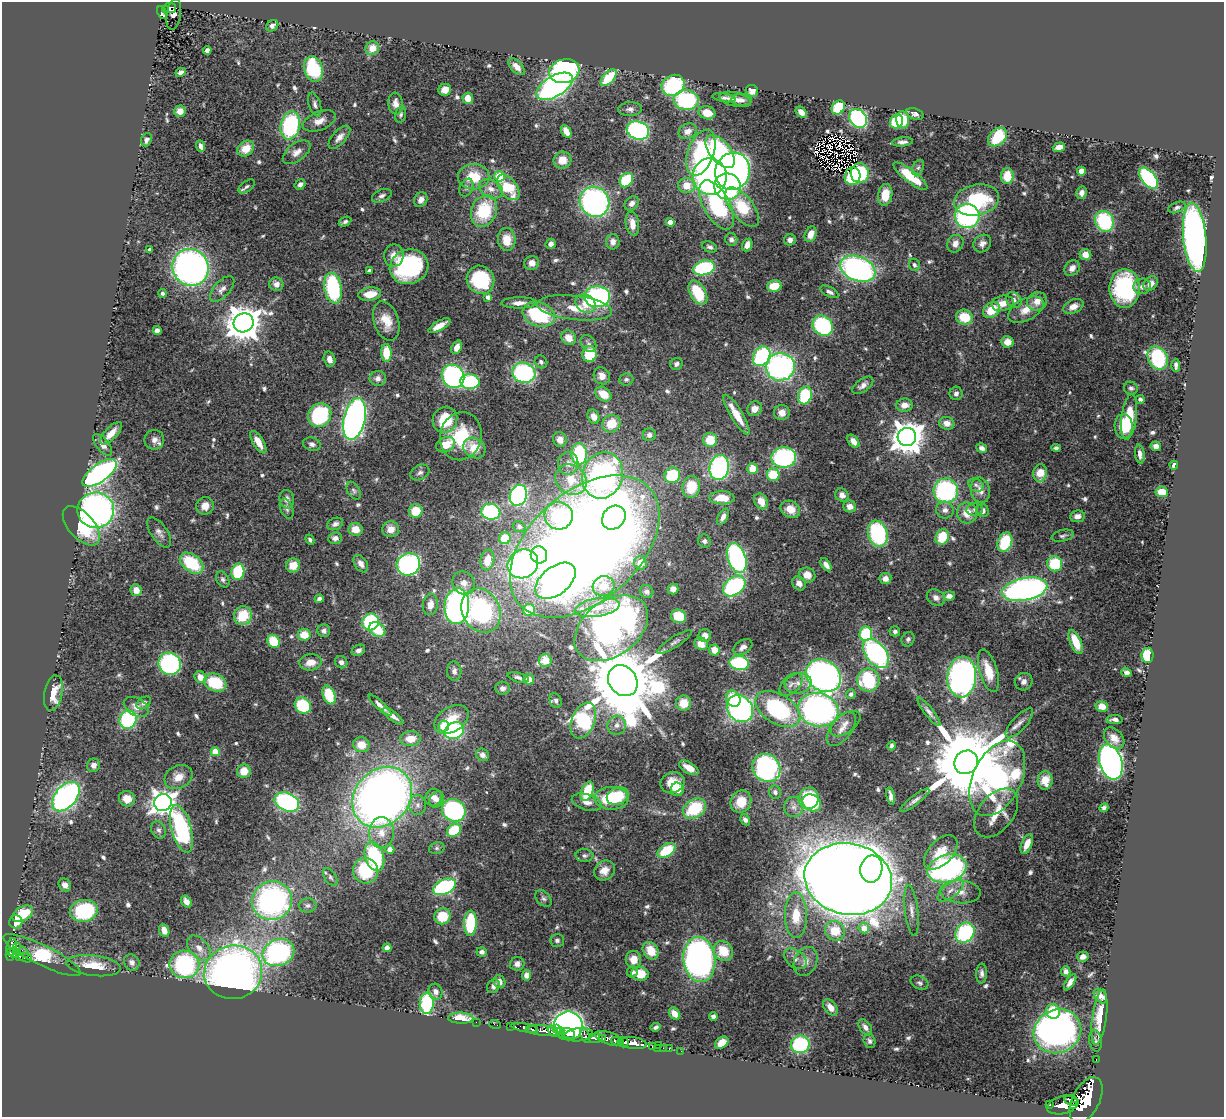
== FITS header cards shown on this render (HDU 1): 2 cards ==
NAXIS1  =                 1222
NAXIS2  =                 1115

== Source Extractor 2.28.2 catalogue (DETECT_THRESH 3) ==
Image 1222 x 1115 px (HDU 1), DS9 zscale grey, 1 PNG px = 1 image px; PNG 1226 x 1119 px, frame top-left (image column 1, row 1115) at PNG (2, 2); each listed source drawn as its Kron ellipse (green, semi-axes under 4 px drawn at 4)
Background 0.788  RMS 0.025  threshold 0.076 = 3 sigma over >= 5 px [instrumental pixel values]
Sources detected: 648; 2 with non-positive FLUX_AUTO (blend fragments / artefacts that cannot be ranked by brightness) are neither listed nor drawn; of the other 646, the 500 brightest by FLUX_AUTO listed and drawn (146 fainter detections omitted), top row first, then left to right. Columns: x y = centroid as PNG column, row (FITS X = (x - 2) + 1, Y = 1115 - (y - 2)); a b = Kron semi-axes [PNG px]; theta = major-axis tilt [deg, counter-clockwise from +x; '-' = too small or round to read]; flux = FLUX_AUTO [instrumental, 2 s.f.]
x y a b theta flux
170 8 6 5 - 110
166 10 4 3 - 53
162 13 6 4 -64 75
174 14 16 7 81 17
272 26 6 5 - 7
372 48 7 6 - 22
207 50 4 4 - 7.1
517 67 10 5 -47 12
313 69 13 9 -71 120
564 71 15 11 15 410
181 72 5 4 - 5.8
609 78 10 5 47 74
673 85 12 10 33 160
554 86 20 10 31 510
445 90 6 6 - 15
752 91 6 5 - 9.4
468 98 5 5 - 20
724 98 11 4 -10 5.4
735 99 16 7 -14 12
686 100 12 10 -6 160
742 100 10 6 -3 7.2
315 104 12 6 -73 6.8
396 104 11 7 -85 13
838 107 7 6 - 88
630 109 12 7 3 7.6
180 111 6 5 - 13
801 112 6 4 -43 10
707 113 8 6 -14 24
401 114 8 5 74 4
915 114 9 5 -20 5.7
858 118 10 8 -48 240
903 120 8 6 -85 43
319 121 17 9 21 18
896 122 7 6 - 76
290 125 14 9 78 190
638 130 11 9 -18 340
566 131 7 4 -60 18
688 131 9 7 27 12
339 137 14 6 48 12
998 137 11 8 44 100
146 140 7 5 70 7.3
903 142 10 4 5 6.9
201 146 6 4 -71 6.5
1059 147 6 4 17 15
246 148 9 7 39 24
720 151 19 10 -51 200
297 152 16 9 37 13
701 153 24 13 70 190
562 160 9 8 - 21
918 168 8 5 62 4.4
733 171 19 17 67 640
1081 171 4 4 - 27
860 173 10 9 - 110
499 176 5 5 - 120
710 176 18 17 - 580
852 176 9 8 - 52
910 176 21 6 -38 58
1007 176 8 6 88 41
474 177 16 12 1 47
1148 178 12 7 -50 210
626 180 8 6 52 100
300 184 6 4 35 7
687 186 8 7 - 29
727 186 14 13 - 230
247 187 9 5 39 4.6
508 187 15 8 -52 77
466 188 9 6 65 5.5
491 189 12 9 -27 15
1081 193 6 5 - 9.7
885 195 11 7 82 35
382 196 10 6 24 6.1
421 200 8 6 59 11
977 200 23 15 12 140
595 202 15 14 - 450
632 203 8 6 45 9.2
717 205 27 13 -61 190
742 207 23 11 -51 74
1177 207 9 5 21 4.8
484 211 16 12 68 92
967 216 12 12 - 310
1104 221 10 9 - 130
345 222 7 4 26 4
670 222 4 4 - 20
632 224 12 6 -81 18
811 234 8 5 71 19
1195 237 34 11 -84 920
507 239 11 9 -85 28
731 239 6 6 - 6.1
790 240 6 6 - 9
613 242 8 6 87 9.8
982 243 9 8 - 9
551 244 5 5 - 7.3
955 244 9 8 - 13
747 245 6 5 - 14
710 247 8 5 -23 4.8
150 250 4 4 - 8.8
394 255 11 10 - 15
1085 255 6 5 - 19
532 263 7 7 - 11
914 265 6 5 - 4.2
191 267 19 18 - 750
409 267 19 17 18 230
704 268 11 7 15 170
1072 268 8 7 - 10
858 269 18 12 -22 480
370 271 4 4 - 8.7
480 280 14 13 - 130
276 284 7 7 - 11
1151 284 8 6 46 12
774 286 7 5 14 36
1142 286 9 7 16 8.3
333 288 15 8 -80 170
1125 288 19 15 -90 220
222 289 16 8 47 13
829 292 10 5 -28 6.5
163 293 4 4 - 4.6
698 293 13 7 -59 68
370 294 11 6 9 30
488 297 4 4 - 8.1
597 297 13 10 3 310
1014 300 8 7 - 7.9
1037 301 10 9 - 17
519 303 18 5 1 14
586 303 10 8 -33 18
1003 303 11 7 13 18
1073 306 10 6 26 16
574 308 38 12 -7 45
991 310 9 7 38 41
1026 310 19 11 28 26
539 314 16 12 -19 130
964 317 8 7 - 46
386 321 20 12 -72 32
243 323 10 9 - 3900
439 326 12 4 30 17
823 326 11 9 -47 210
157 331 4 4 - 9
569 338 8 7 - 20
1007 342 6 5 - 20
588 344 9 7 -50 6.2
457 347 7 5 68 13
386 353 9 5 -87 50
589 354 8 7 - 54
762 356 10 8 58 210
1158 358 12 9 -62 150
329 359 7 5 -75 11
541 362 7 6 - 4.6
676 364 6 6 - 5.6
1176 365 6 3 -88 5.3
780 367 14 13 - 390
524 373 12 10 -18 300
453 376 12 11 - 340
602 376 9 7 -55 14
378 378 8 7 - 8.9
626 379 7 6 - 4.1
470 382 9 7 -6 150
863 385 12 6 36 9.5
1131 388 7 6 - 4.7
956 393 7 6 - 6.5
603 394 9 6 -37 29
805 395 9 6 74 110
1140 399 4 4 - 4
904 405 8 6 5 14
754 409 7 7 - 13
782 413 8 7 - 15
320 415 12 11 - 160
736 415 23 6 -58 34
594 417 7 5 -65 13
1129 417 23 7 82 81
354 419 21 11 77 790
445 420 13 12 - 60
947 423 8 6 -13 12
611 424 9 8 - 38
1124 426 12 9 -87 36
111 433 14 6 47 18
649 435 6 6 - 7.7
461 436 24 20 76 88
907 437 9 9 - 3200
154 440 10 9 - 11
560 440 7 6 - 14
710 440 7 7 - 40
853 441 7 5 -52 12
258 442 13 5 -59 21
312 444 9 6 -17 6.3
103 445 13 6 -51 10
446 445 10 7 22 33
1156 446 5 4 - 9
474 448 12 9 -33 37
982 448 5 4 - 7.6
1056 448 4 4 - 4.3
579 454 11 8 -89 130
1140 454 9 5 -82 8.8
784 457 12 10 9 230
568 463 11 10 - 14
1174 465 4 3 - 15
719 467 12 9 79 320
753 469 5 5 - 43
420 472 10 7 30 6.5
99 473 20 9 36 500
1040 473 9 7 83 29
603 475 23 20 73 560
672 475 8 7 - 83
773 475 6 6 - 61
571 480 16 14 -40 39
976 485 8 6 -30 4.9
691 487 11 8 79 47
980 490 13 9 -77 16
354 491 9 6 -60 4.6
946 491 12 12 - 240
1162 492 6 5 - 29
518 495 10 8 69 320
842 495 7 6 - 9.6
722 498 12 6 -1 33
287 499 9 7 -78 9.7
761 501 8 6 -57 23
205 506 9 8 - 18
850 506 6 6 - 13
287 509 10 6 -69 5.5
790 509 10 8 -28 22
96 510 18 17 - 650
945 510 9 8 - 9.3
975 510 8 6 -3 5.1
416 511 7 6 - 44
983 511 6 6 - 8.5
491 512 9 8 - 180
967 513 10 10 - 23
559 516 14 13 - 130
1077 516 7 5 6 9.7
723 517 9 5 62 8.4
614 518 13 11 46 190
335 524 8 6 23 6.5
81 526 24 13 -48 72
519 527 6 5 - 4
355 529 7 6 - 22
391 529 8 8 - 19
159 532 17 8 -56 11
878 534 13 9 -74 180
1063 536 11 5 14 4.8
942 537 8 6 67 48
335 538 7 6 - 7
505 538 6 5 - 46
310 540 5 4 - 4
704 541 7 6 - 5.1
1005 542 10 7 69 81
585 546 87 54 42 3200
539 555 8 8 - 74
737 558 15 9 -71 350
487 560 10 7 80 24
192 563 13 8 -37 90
640 563 6 6 - 16
361 564 9 6 -57 10
408 564 12 11 - 340
523 564 16 14 31 440
1055 564 8 7 - 73
293 565 7 7 - 24
826 565 7 4 -55 9.6
238 572 8 6 78 87
807 575 8 7 - 17
223 579 8 6 -59 5.5
885 579 6 5 - 12
555 581 23 14 39 490
464 583 12 10 -49 15
799 583 7 6 - 11
604 586 11 10 - 20
734 586 12 8 38 190
673 589 5 5 - 9.1
1025 589 23 11 11 640
136 590 6 5 - 16
647 592 7 6 - 5.4
949 596 6 4 6 8.4
936 598 10 7 -34 7.9
319 599 4 4 - 6.4
430 605 11 7 83 16
457 606 18 12 86 710
597 607 22 9 9 29
529 610 6 5 - 45
481 611 23 18 -62 230
243 616 9 9 - 56
678 616 7 6 - 53
370 622 8 8 - 130
611 628 41 27 37 600
377 629 8 6 -35 67
324 631 6 6 - 6.2
895 631 5 5 - 4.8
866 634 7 6 - 100
304 635 6 6 - 32
705 636 6 6 - 11
908 639 7 6 - 4.8
273 641 7 6 - 67
675 642 20 5 32 7.3
1076 642 13 5 -67 36
701 644 7 6 - 19
743 647 10 6 33 8.3
358 650 7 5 29 6.8
714 650 5 5 - 17
876 653 17 10 -52 320
1148 655 8 6 87 60
545 661 6 6 - 16
310 662 11 8 7 19
341 662 6 6 - 6.3
739 663 10 7 -10 120
170 664 11 11 - 240
454 671 9 7 -86 8.3
988 671 22 9 -73 43
1126 672 5 4 - 7.4
823 676 18 15 -35 720
200 677 6 5 - 21
518 677 11 4 -15 5.2
962 677 20 14 85 610
529 679 5 5 - 18
868 680 11 11 - 110
623 681 16 13 -51 25000
1024 682 9 8 - 11
215 683 11 8 -21 73
798 683 13 10 12 17
791 684 14 8 44 10
503 688 7 6 - 5.8
53 693 18 9 79 35
851 694 5 5 - 7.3
329 695 10 6 -71 61
733 699 8 7 - 40
556 701 8 5 -64 4.2
144 703 8 5 34 5.8
683 703 8 7 - 31
303 705 9 7 -45 94
380 705 15 4 -42 11
1102 706 6 5 - 17
136 707 13 8 -30 15
740 709 14 12 -50 480
778 709 25 14 -31 210
818 710 20 16 -14 590
929 712 17 4 -52 8
393 716 12 4 -37 12
451 719 18 12 33 39
128 720 9 8 - 170
1115 720 8 3 1 6.6
583 721 19 11 68 220
1019 723 18 7 47 12
845 724 17 9 36 13
617 725 9 9 - 12
444 726 5 5 - 87
841 729 20 10 53 19
454 731 10 8 28 180
1114 738 12 8 -50 14
410 739 10 7 1 27
361 745 8 7 - 25
891 746 4 3 - 4.6
215 752 4 4 - 52
482 755 7 6 - 8.4
966 762 12 11 - 29000
1111 762 18 11 -73 940
94 765 7 6 - 8.6
689 768 11 5 -30 20
766 768 15 13 -43 340
244 771 7 7 - 30
178 777 14 11 28 21
997 778 40 24 64 480
1045 780 9 7 88 17
673 783 12 10 24 28
677 789 7 6 - 40
587 791 10 5 68 72
775 792 7 6 - 5
618 796 11 8 22 49
891 796 9 4 -77 7.2
66 797 17 10 50 530
382 797 33 27 48 1500
433 797 9 8 - 11
611 798 17 11 0 97
809 798 11 10 - 120
127 799 8 7 - 22
436 799 8 7 - 8.5
915 800 18 4 38 7.5
163 802 9 8 - 1500
287 802 13 9 -23 280
587 802 15 8 -15 13
741 802 11 10 - 36
812 803 10 8 -33 73
418 805 10 8 -90 9
794 807 10 9 - 10
1104 808 4 4 - 4.6
694 809 12 9 33 94
454 810 12 10 -33 240
996 813 28 17 52 34
745 820 6 4 -58 6.9
181 829 24 10 -74 220
159 830 9 7 -63 6
454 830 8 6 38 78
381 833 15 12 86 24
1027 844 10 5 67 16
437 848 8 6 13 4.4
390 849 4 4 - 15
666 851 10 6 30 68
941 852 21 12 46 34
584 855 9 6 -3 4.9
374 857 15 9 -72 140
871 869 14 11 80 280
947 869 20 13 16 410
366 871 13 12 - 88
604 871 11 9 40 16
330 877 10 5 -56 4.5
848 879 44 35 -11 6400
65 885 7 6 - 12
444 887 12 7 25 260
950 890 15 7 38 15
960 892 20 11 -4 26
543 898 10 6 -50 5
272 901 20 19 - 450
186 902 6 4 -57 12
308 905 8 7 - 5.3
84 911 14 11 11 140
912 911 25 6 -83 14
23 914 11 7 30 63
796 915 23 11 -90 45
442 916 8 8 - 52
16 922 7 6 - 17
470 923 13 6 87 130
864 928 5 5 - 24
164 930 6 5 - 14
835 931 10 9 - 42
965 933 10 9 - 180
557 940 7 6 - 4.5
12 947 9 5 79 180
17 948 4 3 - 64
199 948 15 9 -48 18
387 948 4 4 - 18
651 951 9 7 -57 33
723 951 10 9 - 45
14 952 5 4 - 280
23 952 6 2 -57 36
482 952 5 4 - 7.5
278 953 16 13 22 320
10 954 6 3 89 280
42 955 43 10 -26 160
19 957 4 3 - 130
1083 957 6 5 - 11
25 958 7 3 -15 150
633 959 8 8 - 23
699 959 23 16 -85 630
795 959 13 8 -38 12
806 961 15 11 64 16
132 962 8 7 - 7.2
184 964 15 14 - 220
517 964 7 7 - 8.2
93 966 27 10 -7 42
1066 971 5 4 - 7.3
233 972 29 27 13 1100
632 972 6 5 - 5.4
982 973 10 5 87 7.4
640 974 9 7 -10 37
526 975 5 4 - 11
499 982 7 6 - 8.9
1070 982 9 4 57 9
919 983 9 6 -26 5
493 986 7 6 - 7.1
435 992 8 6 -66 9.5
1100 996 8 5 -52 11
427 1003 11 7 87 130
830 1007 9 6 -52 14
1053 1011 7 6 - 50
675 1014 7 5 -51 17
713 1016 4 4 - 5.3
1099 1017 28 7 82 28
461 1018 12 5 -1 38
476 1022 2 2 - 6.1
495 1024 6 2 -19 12
568 1026 14 14 - 400
511 1027 3 2 - 21
655 1027 5 3 - 4.6
865 1027 9 5 -55 7.5
524 1028 13 3 -11 220
556 1028 2 2 - 180
533 1030 5 3 - 200
544 1031 19 5 -4 780
552 1031 6 3 -58 440
1057 1031 24 21 26 790
561 1032 5 3 - 650
568 1033 8 4 -21 1300
578 1035 15 6 6 870
585 1035 8 3 -68 300
595 1038 7 4 6 450
609 1038 15 6 -19 350
603 1039 4 3 - 140
616 1041 5 3 - 330
869 1041 7 6 - 4.8
1095 1041 11 6 -82 5.7
623 1042 5 5 - 510
633 1043 13 6 -8 1300
722 1043 7 5 39 25
800 1044 9 8 - 150
658 1045 3 2 - 13
652 1046 3 2 - 20
657 1048 3 3 - 9
663 1048 2 2 - 14
669 1049 2 2 - 8
681 1051 2 2 - 8.1
1096 1060 3 2 - 11
1086 1100 24 13 63 5600
1071 1101 7 3 -23 570
1050 1105 3 3 - 65
1063 1105 16 9 15 2100
1074 1105 4 3 - 360
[146 fainter detections neither listed nor drawn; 2 non-positive-flux detections neither listed nor drawn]